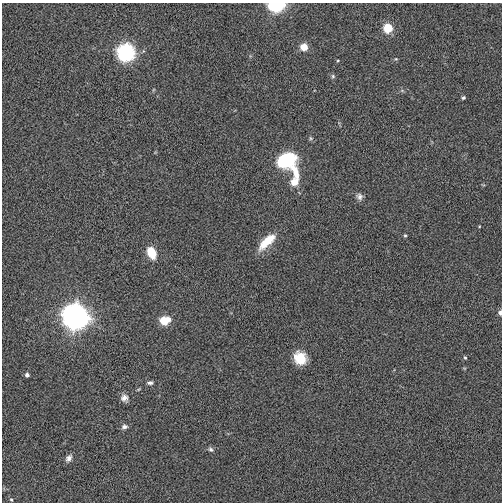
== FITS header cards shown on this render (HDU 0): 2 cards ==
NAXIS1  =                  500
NAXIS2  =                  500

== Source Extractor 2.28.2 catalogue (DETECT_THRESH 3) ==
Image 500 x 500 px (HDU 0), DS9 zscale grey, 1 PNG px = 1 image px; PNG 504 x 504 px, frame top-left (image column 1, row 500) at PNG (2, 3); no overlay
Background 0.00424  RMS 0.15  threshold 0.455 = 3 sigma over >= 5 px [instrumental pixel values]
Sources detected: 28; all 28 listed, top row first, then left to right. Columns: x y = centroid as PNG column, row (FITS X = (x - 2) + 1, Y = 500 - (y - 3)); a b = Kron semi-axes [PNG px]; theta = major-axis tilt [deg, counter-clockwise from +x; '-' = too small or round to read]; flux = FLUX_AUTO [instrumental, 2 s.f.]
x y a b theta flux
276 4 8 6 1 1600
388 28 6 5 - 370
304 47 5 5 - 190
125 52 8 8 - 2800
396 59 5 4 - 11
338 61 4 3 - 8.8
333 76 6 5 - 17
463 98 4 4 - 19
286 160 15 11 18 860
295 172 22 9 -72 150
294 182 6 6 - 170
359 197 9 8 - 39
405 235 4 4 - 13
267 241 24 9 44 240
151 252 11 7 -67 230
500 312 5 4 - 37
75 316 9 9 - 12000
164 320 7 5 15 330
300 358 13 11 -57 230
465 358 5 3 - 12
27 375 4 4 - 34
150 383 7 5 4 26
139 389 5 3 - 9.1
124 398 9 8 - 54
124 427 8 6 8 34
211 449 8 5 -40 24
69 458 8 6 55 49
11 500 4 3 - 13
At the frame edge (FLAGS 8, measured only in part): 2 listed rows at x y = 276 4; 500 312